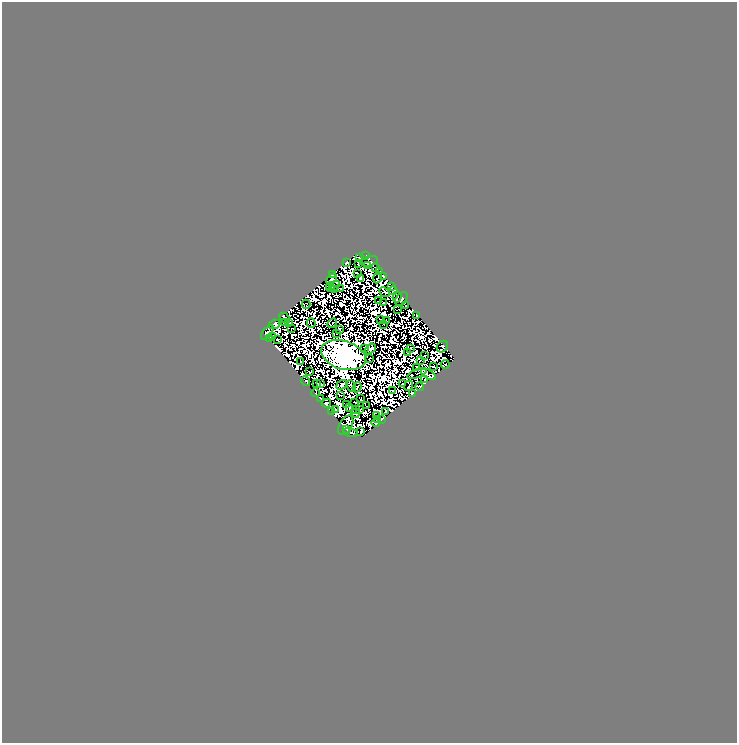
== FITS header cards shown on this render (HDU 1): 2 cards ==
NAXIS1  =                  735
NAXIS2  =                  741

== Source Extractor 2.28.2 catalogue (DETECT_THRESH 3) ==
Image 735 x 741 px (HDU 1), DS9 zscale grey, 1 PNG px = 1 image px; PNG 739 x 745 px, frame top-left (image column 1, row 741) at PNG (2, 2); each listed source drawn as its Kron ellipse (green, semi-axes under 4 px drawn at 4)
Background 0.0907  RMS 2.0e-06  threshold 6.01e-06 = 3 sigma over >= 5 px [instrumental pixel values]
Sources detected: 197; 101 with non-positive FLUX_AUTO (blend fragments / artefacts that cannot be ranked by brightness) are neither listed nor drawn; the other 96 listed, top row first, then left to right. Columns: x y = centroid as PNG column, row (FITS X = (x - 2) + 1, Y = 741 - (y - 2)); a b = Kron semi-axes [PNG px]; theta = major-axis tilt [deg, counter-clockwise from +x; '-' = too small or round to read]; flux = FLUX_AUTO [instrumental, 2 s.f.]
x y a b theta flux
366 255 3 2 - 2.3e-01
359 258 3 2 - 5.3e-02
369 261 9 5 14 1.0e+00
346 263 4 3 - 2.0e-01
358 264 2 2 - 1.7e-01
368 266 4 2 - 4.7e-01
375 268 2 2 - 2.4e-02
380 271 3 2 - 4.4e-01
357 273 3 2 - 9.7e-03
332 274 3 2 - 2.6e-01
383 276 3 2 - 1.4e-01
360 278 4 2 - 9.0e-02
377 278 6 2 68 1.3e-01
332 279 6 4 45 5.9e-01
334 286 6 2 35 2.7e-01
330 287 5 2 - 3.0e-01
392 287 4 2 - 3.1e-01
341 289 2 2 - 2.1e-01
335 290 3 2 - 1.5e-01
393 291 4 3 - 4.9e-01
384 292 5 2 - 1.4e-01
397 297 5 3 - 4.1e-01
401 299 8 5 51 5.3e-01
378 301 3 2 - 1.6e-01
383 303 3 2 - 1.0e-01
306 304 4 2 - 1.5e-01
406 306 3 2 - 2.7e-01
398 309 2 2 - 9.3e-02
417 315 3 2 - 7.2e-05
285 318 6 3 -44 4.8e-01
381 320 3 2 - 1.2e-01
386 321 2 2 - 9.6e-03
285 322 3 2 - 2.8e-01
289 323 4 2 - 1.8e-01
311 323 5 2 - 4.4e-03
332 323 5 2 - 3.2e-02
274 324 6 4 24 3.2e-01
384 324 3 2 - 1.5e-02
292 328 2 2 - 1.4e-01
339 329 3 2 - 2.3e-01
267 333 8 4 53 9.2e-01
337 333 2 2 - 2.6e-01
272 336 2 2 - 3.2e-01
269 339 3 2 - 5.5e-01
277 339 2 2 - 4.6e-01
442 347 6 5 - 7.9e-02
364 348 3 2 - 1.4e-01
411 348 3 2 - 1.8e-01
370 349 7 2 38 4.5e-01
408 352 2 2 - 7.5e-02
343 355 23 14 -17 1.2e+03
425 355 3 2 - 8.6e-02
370 358 3 2 - 2.2e-01
421 360 3 2 - 9.0e-02
301 362 3 2 - 2.8e-02
445 365 4 3 - 2.7e-01
434 366 4 2 - 2.0e-01
417 368 3 2 - 4.3e-02
309 372 3 2 - 2.4e-01
417 373 10 2 21 1.4e-01
429 374 8 2 -30 1.7e-01
425 380 2 2 - 1.3e-01
306 381 5 3 - 6.2e-02
317 383 3 2 - 2.7e-01
321 384 3 2 - 1.1e-01
403 384 3 2 - 6.8e-02
342 385 6 3 38 2.4e-01
351 386 6 3 -66 3.1e-01
409 386 5 2 - 2.6e-01
420 386 4 3 - 1.4e-01
357 387 5 2 - 1.6e-01
392 391 2 2 - 3.7e-02
316 393 4 2 - 3.6e-01
412 393 3 3 - 5.6e-01
341 395 3 2 - 8.7e-04
321 398 3 3 - 2.1e-01
360 399 3 2 - 2.0e-01
354 402 3 2 - 1.3e-01
326 403 5 3 - 8.0e-01
347 405 3 2 - 3.1e-01
367 406 2 2 - 6.9e-02
350 408 3 2 - 2.1e-01
335 409 3 2 - 1.8e-01
360 409 3 2 - 2.2e-01
356 410 2 2 - 1.6e-02
332 412 4 2 - 2.5e-01
386 412 3 2 - 2.5e-01
355 413 4 3 - 1.1e-01
376 415 3 2 - 8.2e-02
377 419 3 2 - 3.2e-01
382 419 3 2 - 2.8e-01
376 423 4 4 - 5.0e-01
346 425 11 6 59 1.2e-01
347 430 3 2 - 3.7e-01
361 431 3 2 - 7.3e-02
350 432 7 3 -14 1.2e-01
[101 non-positive-flux detections neither listed nor drawn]